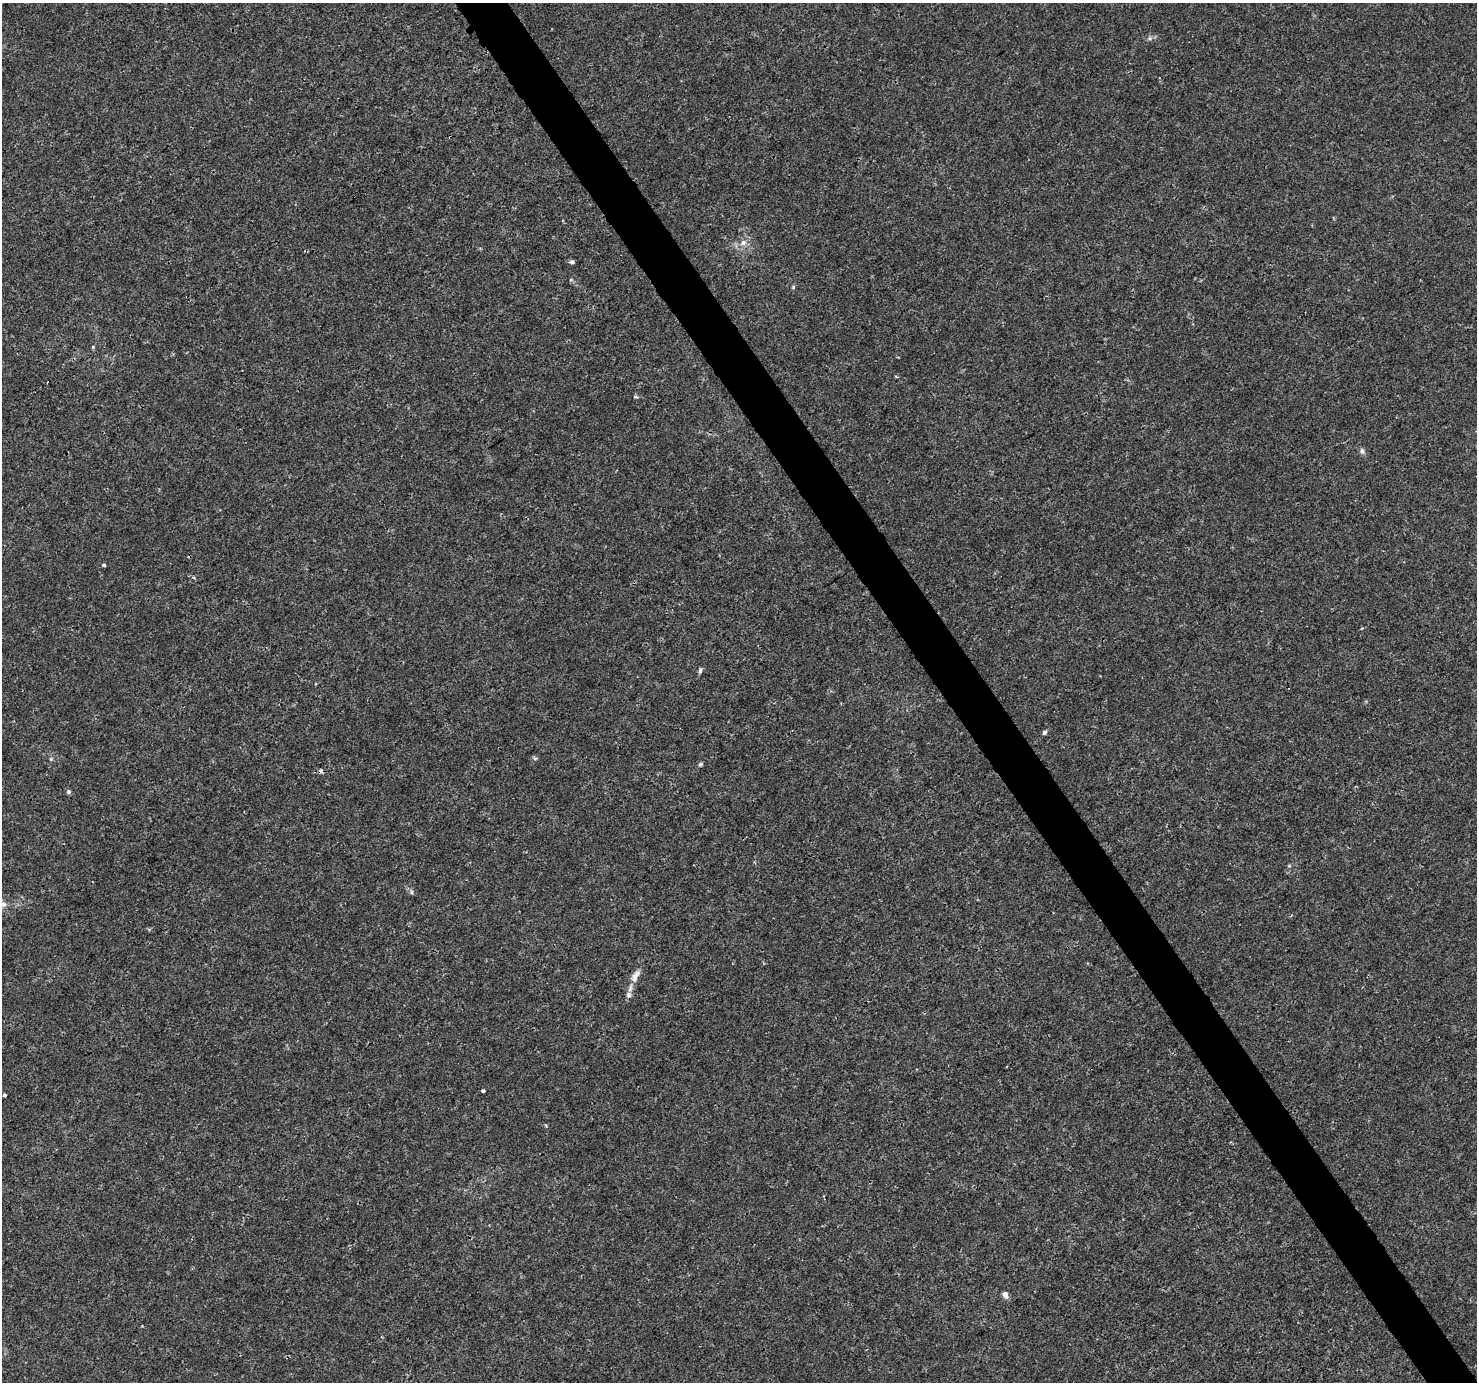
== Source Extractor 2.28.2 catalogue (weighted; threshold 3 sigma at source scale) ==
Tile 6 of 4 x 4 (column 2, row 2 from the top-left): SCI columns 1480-2954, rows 2941-4320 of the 5904 x 5819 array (HDU 1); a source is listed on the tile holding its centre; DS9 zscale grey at full resolution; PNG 1479 x 1384 px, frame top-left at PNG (2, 3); no overlay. Shown black and unused: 4% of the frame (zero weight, under 3 of 4 exposures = <1% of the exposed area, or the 3 px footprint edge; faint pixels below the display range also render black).
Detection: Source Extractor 2.28.2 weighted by HDU 2 'WHT'; one run over the whole footprint, this tile lists its part. Background 0.00295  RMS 0.0011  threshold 0.00484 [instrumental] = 3 sigma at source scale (4.5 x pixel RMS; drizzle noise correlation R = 1.50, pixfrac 1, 0.0396/0.0396 arcsec/px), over >= 5 px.
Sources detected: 23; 1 cosmic-ray / hot-pixel residue — not listed; the other 22 listed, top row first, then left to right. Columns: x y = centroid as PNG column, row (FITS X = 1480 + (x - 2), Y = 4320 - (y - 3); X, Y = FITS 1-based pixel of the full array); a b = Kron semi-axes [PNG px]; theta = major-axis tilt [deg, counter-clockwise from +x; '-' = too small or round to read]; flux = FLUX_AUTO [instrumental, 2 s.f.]
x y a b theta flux
1150 38 7 4 72 0.18
743 243 9 8 - 0.65
572 262 6 5 - 0.23
793 287 6 4 89 0.13
93 347 5 4 - 0.12
635 397 7 4 0 0.13
1362 451 8 6 -64 0.33
103 565 4 3 - 0.17
700 671 8 4 64 0.22
1045 732 6 5 - 0.22
535 758 6 4 -27 0.17
51 759 5 5 - 0.16
701 764 6 5 - 0.17
68 792 6 6 - 0.19
1289 866 6 4 0 0.12
411 892 6 4 -89 0.16
3 904 9 8 - 0.52
635 976 21 9 61 1
628 995 9 7 89 0.44
483 1091 3 3 - 0.16
4 1095 3 3 - 0.23
1005 1294 7 5 -62 0.58